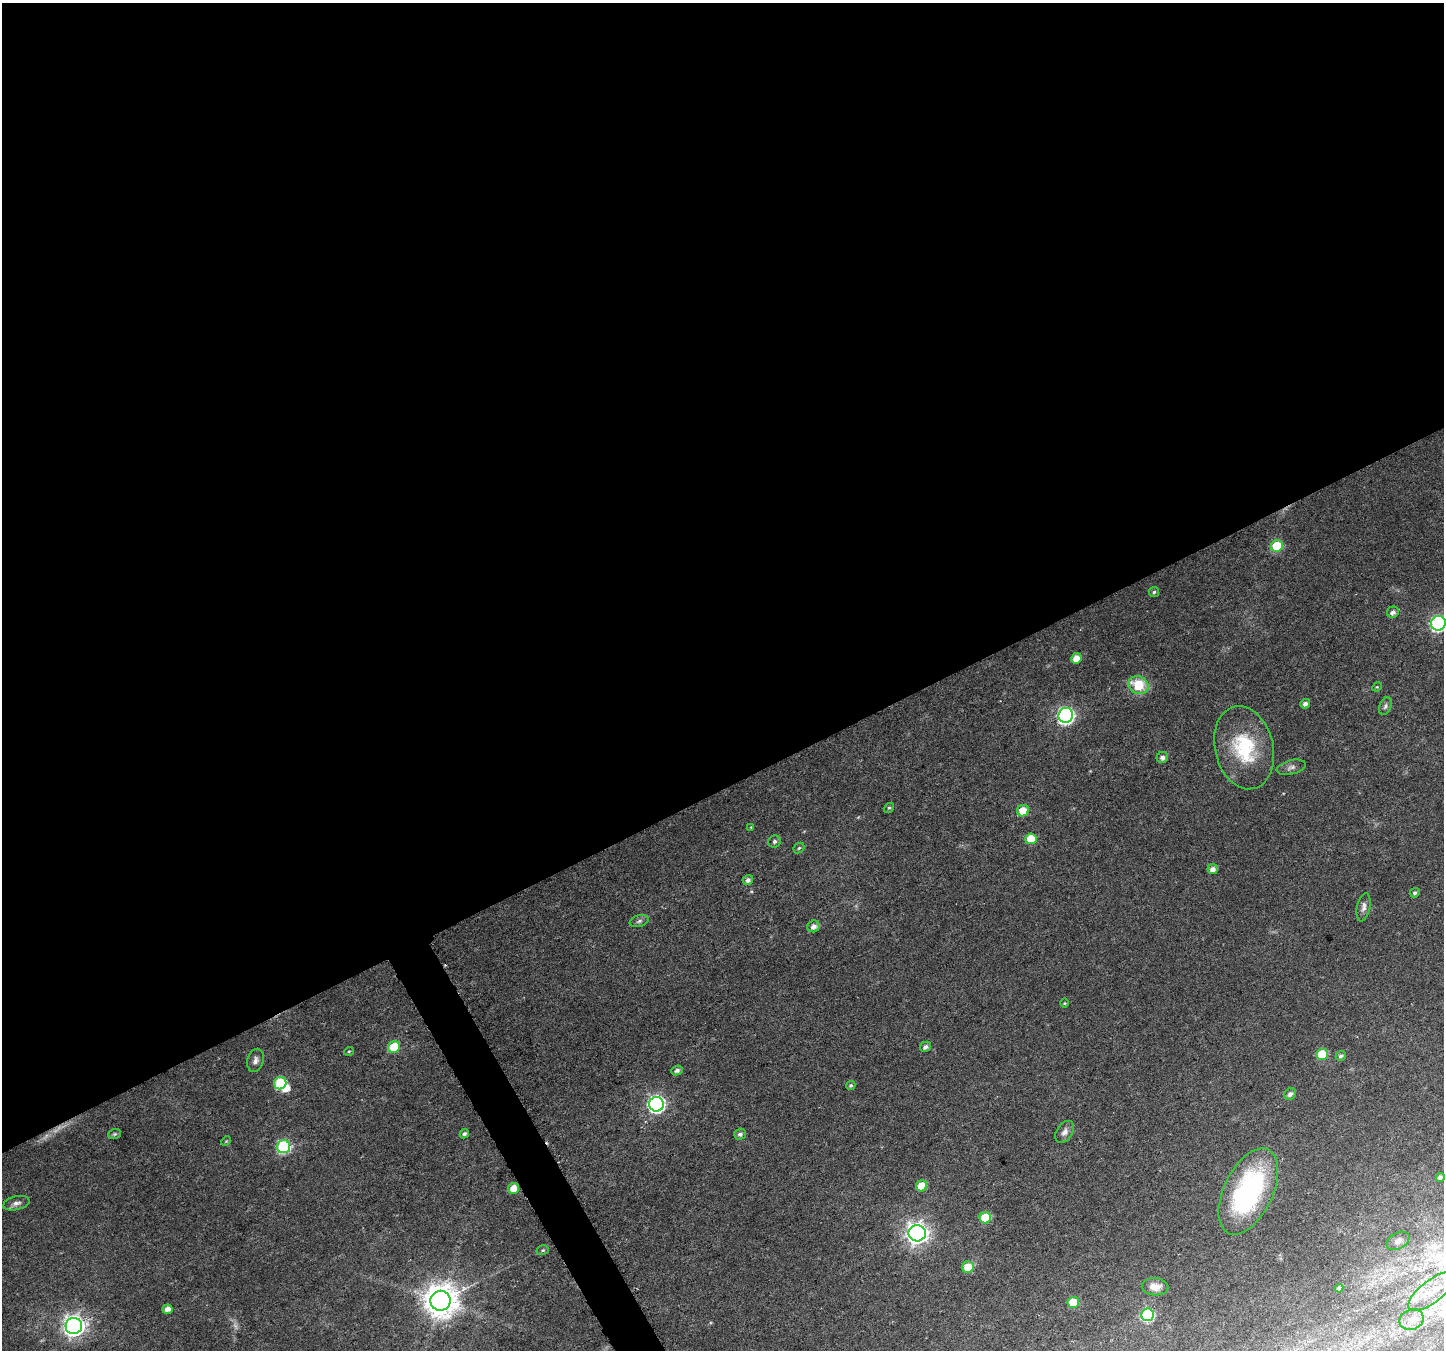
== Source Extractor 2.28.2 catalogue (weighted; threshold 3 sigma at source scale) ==
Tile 2 of 4 x 4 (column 2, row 1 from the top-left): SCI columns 1453-2894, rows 4215-5562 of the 5792 x 5669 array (HDU 1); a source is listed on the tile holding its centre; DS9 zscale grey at full resolution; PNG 1446 x 1352 px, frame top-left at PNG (2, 3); each listed source drawn as its Kron ellipse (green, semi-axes under 4 px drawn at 4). Shown black and unused: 59% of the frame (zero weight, under 5 of 9 exposures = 1% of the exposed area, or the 3 px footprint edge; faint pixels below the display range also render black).
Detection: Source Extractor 2.28.2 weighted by HDU 2 'WHT'; one run over the whole footprint, this tile lists its part. Background 0.0131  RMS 0.0021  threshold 0.0087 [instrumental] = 3 sigma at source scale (4.09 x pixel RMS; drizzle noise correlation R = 1.36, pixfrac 0.8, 0.0396/0.0396 arcsec/px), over >= 5 px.
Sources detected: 66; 2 too faint to see at this stretch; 1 inside a brighter object's white glare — neither listed nor drawn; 1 inside a brighter listed object's ellipse — not listed separately; the other 62 listed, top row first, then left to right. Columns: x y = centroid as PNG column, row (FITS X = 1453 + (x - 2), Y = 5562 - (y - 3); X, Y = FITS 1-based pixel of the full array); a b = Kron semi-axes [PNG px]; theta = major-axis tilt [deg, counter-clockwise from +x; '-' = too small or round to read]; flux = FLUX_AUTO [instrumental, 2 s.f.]
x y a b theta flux
1277 546 6 5 - 8.5
1154 592 5 5 - 0.36
1393 612 6 5 - 0.88
1438 623 7 7 - 40
1076 658 5 5 - 2.3
1138 685 10 9 - 6
1377 687 5 4 - 0.22
1305 704 5 4 - 0.8
1385 706 9 6 68 0.55
1066 715 7 7 - 57
1244 748 42 29 -76 15
1162 758 6 5 - 0.86
1291 767 15 7 14 0.94
889 808 5 4 - 0.3
1023 811 6 5 - 2.9
751 827 4 4 - 0.17
1031 839 5 5 - 4.7
774 841 6 6 - 0.52
799 848 6 4 44 0.31
1213 869 5 5 - 1.3
748 880 5 5 - 0.79
1415 893 5 4 - 0.48
1363 907 14 6 79 0.99
639 921 10 5 17 0.6
814 926 6 5 - 1
1064 1003 5 3 - 0.2
394 1047 6 5 - 7.4
925 1047 6 5 - 0.71
349 1051 5 3 - 0.18
1322 1054 6 5 - 7.8
1341 1056 5 4 - 0.58
255 1060 12 8 73 0.96
677 1070 6 4 23 0.64
280 1083 6 6 - 12
851 1085 5 4 - 0.37
1290 1094 6 5 - 0.75
656 1104 7 7 - 62
1065 1132 12 8 57 1.1
114 1134 6 5 - 0.31
464 1134 5 4 - 0.49
740 1134 6 5 - 0.63
226 1141 5 3 - 0.19
283 1147 6 6 - 26
1440 1177 4 4 - 0.64
922 1186 6 5 - 4.1
513 1188 5 5 - 3.2
1248 1192 46 24 64 30
16 1203 13 7 13 0.92
985 1218 6 5 - 8.1
917 1233 8 8 - 140
1398 1241 12 8 29 1.1
543 1250 6 4 15 0.3
968 1267 6 5 - 4.1
1155 1287 13 8 -2 1.9
1339 1288 4 4 - 0.6
1432 1291 29 11 38 4.7
440 1301 10 10 - 390
1073 1302 6 5 - 6.3
167 1309 5 4 - 1.3
1148 1315 6 6 - 23
1412 1319 12 10 21 1.9
74 1326 8 8 - 130
Isophote crosses this tile's border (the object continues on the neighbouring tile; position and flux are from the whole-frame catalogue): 1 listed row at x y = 1438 623